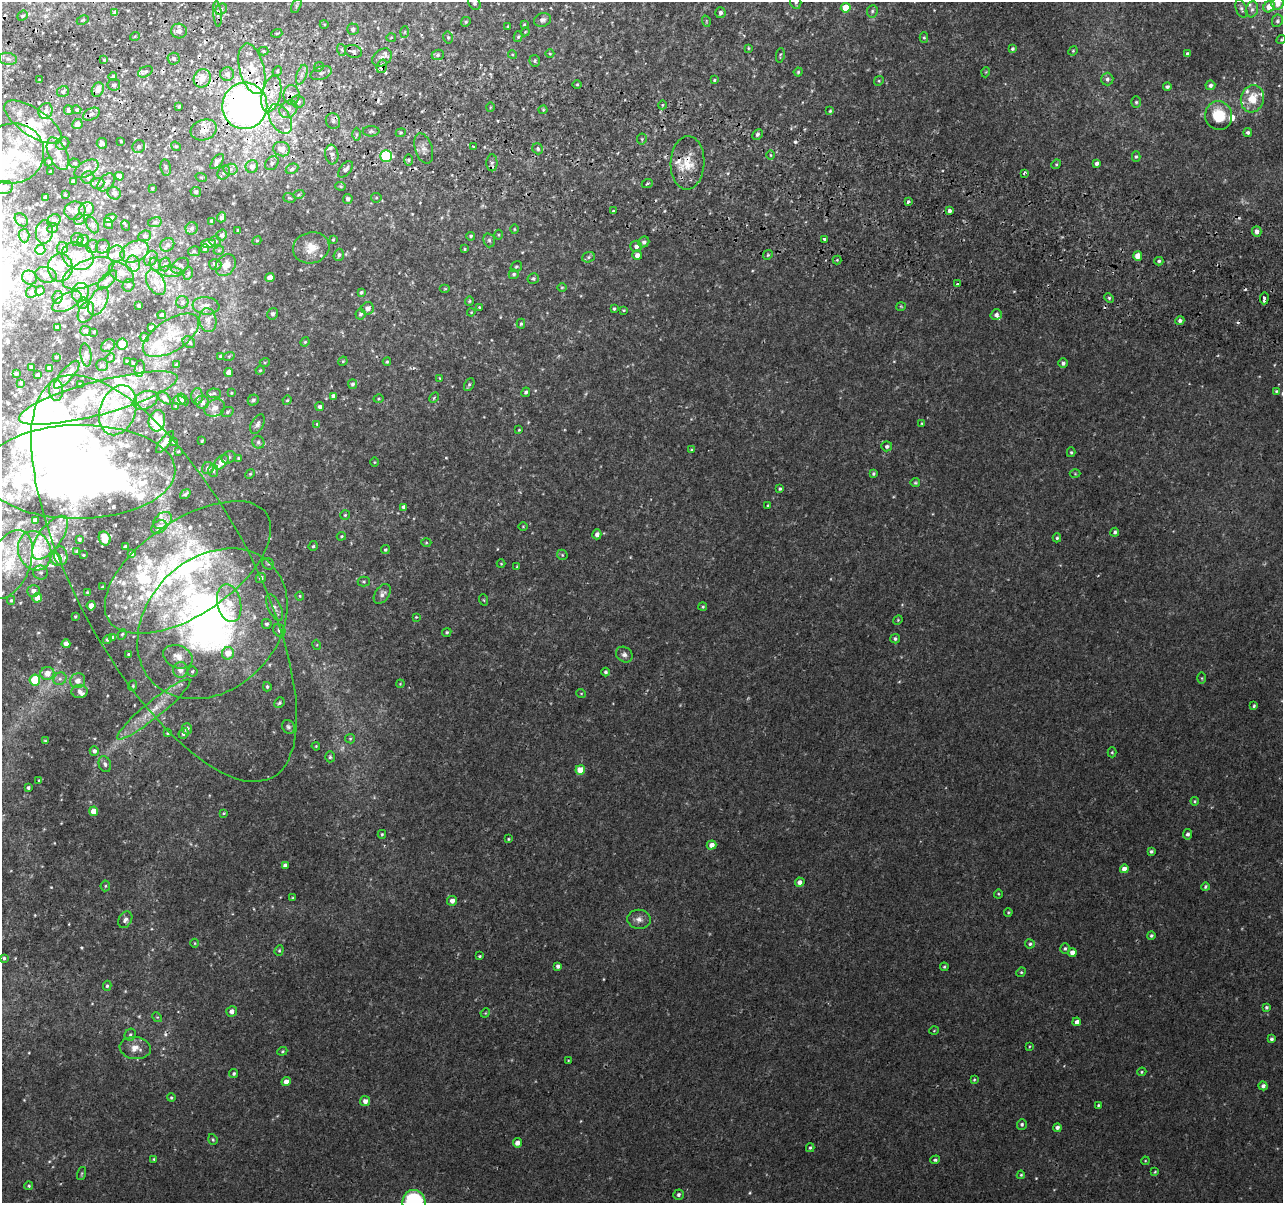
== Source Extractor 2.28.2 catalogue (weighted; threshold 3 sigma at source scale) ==
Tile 11 of 4 x 4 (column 3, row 3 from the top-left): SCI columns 2583-3863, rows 1533-2733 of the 5158 x 5405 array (HDU 1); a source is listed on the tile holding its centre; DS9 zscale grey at full resolution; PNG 1285 x 1205 px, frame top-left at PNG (2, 2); each listed source drawn as its Kron ellipse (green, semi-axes under 4 px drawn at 4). Shown black and unused: <1% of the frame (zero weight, under 2 of 3 exposures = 3% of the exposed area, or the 3 px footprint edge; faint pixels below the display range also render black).
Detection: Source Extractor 2.28.2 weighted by HDU 2 'WHT'; one run over the whole footprint, this tile lists its part. Background 0.00219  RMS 0.0029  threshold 0.013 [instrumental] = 3 sigma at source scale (4.5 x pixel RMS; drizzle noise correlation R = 1.50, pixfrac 1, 0.0396/0.0396 arcsec/px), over >= 5 px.
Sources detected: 635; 2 too faint to see at this stretch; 7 inside a brighter object's white glare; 10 cosmic-ray / hot-pixel residue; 1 long thin detection or spike segment (spike, bleed or trail) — neither listed nor drawn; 100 inside a brighter listed object's ellipse — not listed separately; of the other 515, all 500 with FLUX_AUTO >= 0.218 (the completeness limit of this list) listed and drawn (15 fainter detections not listed), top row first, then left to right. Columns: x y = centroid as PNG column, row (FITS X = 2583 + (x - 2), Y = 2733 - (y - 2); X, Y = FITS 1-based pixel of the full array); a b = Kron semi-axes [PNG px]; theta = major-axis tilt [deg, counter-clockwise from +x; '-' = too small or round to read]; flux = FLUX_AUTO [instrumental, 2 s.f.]
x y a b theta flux
796 2 7 5 -81 0.66
474 3 7 5 -49 0.73
1278 4 6 6 - 2.3
296 6 7 4 62 0.51
1269 7 6 5 - 3.4
846 8 5 5 - 6.7
221 9 6 5 - 0.68
1241 9 9 5 -71 0.73
1252 9 8 6 73 0.86
872 11 6 5 - 0.59
115 13 4 3 - 2.2
720 13 5 5 - 0.86
217 14 13 4 -84 1.1
23 16 6 4 40 0.54
83 20 6 4 26 0.39
542 20 9 7 16 1.1
706 21 6 3 -72 0.33
1277 21 6 5 - 0.57
466 22 5 4 - 0.4
324 24 4 3 - 0.26
524 25 4 3 - 0.29
508 26 4 3 - 0.28
353 29 6 5 - 0.98
179 31 8 7 - 1.6
405 32 5 3 - 0.29
525 32 4 3 - 0.27
277 33 5 3 - 0.32
135 36 5 3 - 0.27
391 37 5 3 - 0.28
448 37 6 4 -76 0.47
518 37 5 4 - 0.43
924 37 5 4 - 0.38
1281 39 5 4 - 0.33
748 48 4 3 - 0.28
1012 49 3 3 - 0.54
342 50 6 3 -72 0.44
263 51 5 4 - 0.4
353 51 8 6 -16 1
1073 51 5 4 - 0.32
512 54 4 3 - 0.29
550 54 4 3 - 0.22
1188 54 4 4 - 0.95
438 55 6 5 - 0.55
780 55 7 3 79 0.34
382 57 11 8 37 1.6
8 59 9 6 -10 1
174 59 6 6 - 0.96
104 60 4 3 - 0.25
535 61 6 5 - 0.51
382 66 7 5 72 2.2
319 67 5 4 - 0.37
252 69 26 12 -76 6.3
277 71 5 4 - 0.42
145 72 8 5 29 0.68
798 72 4 4 - 0.35
986 72 5 3 - 0.22
321 73 11 6 19 1.1
227 74 7 7 - 1.4
302 75 10 5 70 1.1
113 76 4 3 - 0.37
202 78 9 8 - 3.3
1107 79 6 6 - 0.86
40 80 3 2 - 0.31
714 80 4 3 - 0.34
879 81 5 4 - 0.35
577 84 5 3 - 0.3
114 85 6 6 - 0.84
1210 85 5 5 - 0.88
1167 86 4 3 - 0.61
98 90 7 6 - 2.6
63 91 6 5 - 0.94
271 94 19 9 76 4.7
292 95 10 8 -89 1.8
1252 99 14 11 74 5.5
298 102 6 6 - 1.2
1136 102 6 5 - 0.49
662 105 4 3 - 0.25
179 106 3 3 - 0.37
245 106 23 22 - 180
490 107 5 3 - 0.25
288 109 10 8 44 1.7
68 110 5 4 - 0.88
77 110 5 4 - 0.61
543 110 4 4 - 0.29
45 111 8 7 - 1.3
830 111 4 4 - 0.37
91 114 9 5 26 0.87
1219 116 14 13 - 8.9
280 119 16 10 -61 3.4
333 121 8 7 - 1
33 122 33 13 -34 6
77 124 5 5 - 1.7
204 130 13 10 19 2.8
371 131 8 5 1 0.7
1248 132 4 4 - 0.65
401 133 5 4 - 0.36
356 134 6 4 90 0.51
757 134 6 4 46 0.69
642 139 5 5 - 0.42
121 141 3 3 - 0.27
102 143 5 5 - 0.99
63 144 7 5 32 0.81
176 146 5 4 - 0.4
139 147 7 6 - 0.75
474 147 3 2 - 0.32
424 148 16 8 -73 1.9
282 149 8 7 - 2.9
538 149 6 5 - 0.62
12 154 32 30 21 15
58 154 17 9 -64 2.7
332 154 10 6 -82 1.2
770 155 5 3 - 0.29
386 156 6 5 - 23
1136 157 5 4 - 0.46
409 160 6 4 90 0.44
217 161 9 4 49 1.2
49 162 4 4 - 0.22
75 163 6 4 -18 0.38
272 163 8 6 48 0.93
492 163 8 5 -89 0.82
688 163 27 17 88 7.3
1097 163 4 3 - 0.94
1056 164 5 4 - 0.35
252 166 6 6 - 1.8
166 167 8 5 -81 0.62
87 169 13 7 30 1.4
231 169 7 5 3 0.88
292 169 6 4 28 0.64
345 169 9 5 50 1.1
51 171 3 3 - 0.38
224 172 7 6 - 0.74
1024 173 4 2 - 0.41
119 176 4 4 - 1.9
201 177 6 3 -18 0.3
88 178 6 6 - 0.89
73 182 3 3 - 0.62
106 182 10 7 48 1.1
97 183 7 5 2 0.8
647 184 6 3 24 0.31
341 186 5 4 - 0.4
4 188 9 6 13 1.4
152 188 3 2 - 0.31
196 192 5 5 - 0.49
114 193 7 6 - 1
299 194 5 3 - 0.35
65 195 3 2 - 0.22
46 198 4 4 - 1.8
289 198 6 4 -18 0.38
376 198 5 4 - 0.38
348 199 5 5 - 0.9
908 202 4 3 - 0.79
87 209 7 7 - 1
75 211 10 9 - 1.2
613 211 3 3 - 0.98
949 211 4 3 - 1.9
221 217 5 3 - 0.79
110 218 6 4 27 1.3
79 219 5 5 - 0.59
21 220 7 5 -44 0.56
54 220 7 5 28 0.8
212 221 4 4 - 0.67
155 222 7 5 11 0.67
108 224 5 4 - 0.62
92 225 9 5 -61 0.67
126 225 5 3 - 0.22
52 228 5 4 - 0.55
192 228 6 6 - 0.85
514 229 5 3 - 0.25
238 230 4 2 - 0.32
44 232 11 8 84 1.8
1257 232 5 4 - 1.5
24 235 7 5 -86 0.63
222 235 5 5 - 0.83
498 235 5 3 - 0.31
145 236 7 5 22 0.62
471 236 4 4 - 0.51
333 239 3 2 - 0.31
77 240 6 6 - 0.83
489 240 7 5 -74 0.59
825 240 4 3 - 1.9
83 241 6 5 - 1.2
215 241 6 5 - 0.46
257 241 4 4 - 0.33
644 242 6 5 - 0.86
209 244 7 4 4 3.2
167 245 7 6 - 0.84
92 246 6 5 - 0.6
103 246 7 6 - 0.71
636 246 6 5 - 1.2
62 248 6 5 - 0.67
311 248 18 15 15 4.2
205 249 4 3 - 0.79
465 249 3 3 - 0.29
40 250 5 4 - 6.2
219 250 5 3 - 0.26
194 251 6 5 - 0.58
135 252 15 10 25 4.5
116 254 8 8 - 1.9
339 255 6 5 - 0.73
637 255 5 4 - 1.6
768 255 5 4 - 0.43
78 256 16 13 -24 6.4
1138 256 5 4 - 3.2
588 257 6 5 - 0.55
151 258 8 6 58 0.87
837 260 4 4 - 0.32
1159 261 4 4 - 0.51
133 264 8 6 -86 1.4
155 264 7 5 -75 0.77
165 264 7 5 75 0.58
215 264 6 5 - 0.9
226 265 12 9 53 3.1
180 266 10 6 35 0.8
516 267 6 5 - 0.39
60 268 14 12 89 5.5
121 272 13 9 -30 2.2
170 272 12 5 -3 1.1
88 273 27 13 24 7.6
188 273 6 4 71 0.5
514 274 5 5 - 0.55
46 275 11 7 -14 1.5
29 278 8 6 -26 1.1
270 278 4 4 - 2.7
533 279 5 5 - 0.57
107 280 12 6 43 1.4
156 282 14 8 -61 2.5
958 284 3 2 - 0.38
128 285 6 5 - 0.77
562 287 5 3 - 0.27
445 289 5 3 - 0.26
40 291 5 4 - 2.1
31 292 6 5 - 0.71
80 292 10 8 67 1.6
361 292 4 3 - 0.44
58 297 6 5 - 0.47
1109 298 5 4 - 0.42
1264 298 6 3 85 3
98 301 15 8 63 2.3
469 301 4 4 - 0.32
67 302 16 8 27 2.3
182 302 6 6 - 0.61
83 303 6 5 - 0.54
139 306 3 3 - 0.42
206 306 13 8 -6 1.9
901 306 5 3 - 0.25
479 307 3 3 - 0.24
368 308 6 6 - 1.5
614 309 3 3 - 0.38
624 310 3 3 - 0.27
86 312 11 7 62 1.3
471 312 4 3 - 0.25
273 314 6 5 - 0.64
360 314 5 5 - 0.54
161 315 4 3 - 0.64
996 315 6 5 - 0.91
208 320 12 8 -80 1.8
1180 321 4 4 - 0.75
521 324 5 4 - 0.43
57 327 3 3 - 0.65
151 328 4 4 - 0.77
86 331 5 5 - 0.55
94 332 3 2 - 0.26
171 335 32 15 33 6.6
144 337 5 4 - 0.5
189 342 7 5 -34 0.66
305 342 5 4 - 0.33
122 344 5 5 - 3.7
108 346 7 5 38 0.75
86 355 12 5 -82 0.88
220 356 3 2 - 0.29
229 356 6 4 19 0.31
56 357 3 2 - 0.25
110 358 5 4 - 0.3
343 361 4 4 - 0.35
127 362 3 3 - 0.49
265 362 5 3 - 0.25
387 362 4 3 - 0.35
133 363 3 3 - 0.25
1063 363 5 5 - 0.73
102 365 6 6 - 0.52
177 365 4 3 - 0.79
31 367 3 3 - 0.52
50 368 4 4 - 1.2
140 369 8 5 81 0.55
260 370 4 4 - 0.3
229 372 4 4 - 2.2
16 373 3 2 - 0.23
37 375 3 3 - 0.39
67 375 18 6 48 1.9
440 378 3 3 - 0.23
21 383 3 2 - 0.27
80 384 3 3 - 0.33
353 384 5 4 - 0.62
469 384 7 4 63 0.52
56 390 11 7 -88 1.3
1276 391 4 4 - 0.36
526 392 5 4 - 0.62
214 393 7 5 -2 0.48
231 393 4 3 - 0.27
197 396 8 5 88 0.9
334 396 4 4 - 1.3
98 398 82 17 15 20
164 398 8 4 -42 1
434 398 5 3 - 0.38
183 399 7 4 -53 1.1
378 399 5 4 - 0.3
145 400 13 8 24 2.5
253 400 6 5 - 0.79
287 400 5 4 - 0.3
179 401 6 5 - 0.86
202 402 7 6 - 1.3
176 407 3 3 - 0.33
320 407 4 4 - 0.71
215 408 10 8 25 1.9
118 410 26 17 71 11
227 412 6 5 - 0.52
157 421 11 8 76 9.1
922 423 3 3 - 0.25
257 424 10 6 61 0.97
317 424 4 4 - 0.31
519 430 3 2 - 0.25
202 441 3 2 - 0.26
165 442 13 5 52 2.3
173 442 3 2 - 0.25
258 442 6 6 - 0.74
887 446 5 5 - 0.72
691 450 4 3 - 0.28
178 451 4 3 - 0.31
1071 452 5 4 - 0.37
229 457 7 6 - 0.63
239 458 4 4 - 0.45
221 462 9 5 45 3.7
374 462 4 3 - 0.24
208 468 6 5 - 0.93
213 471 6 5 - 0.53
79 472 96 47 1 240
250 474 5 4 - 0.3
873 474 4 3 - 0.45
1075 474 5 3 - 0.24
915 483 5 4 - 0.37
780 489 4 3 - 0.45
185 494 6 3 36 0.53
768 505 3 3 - 0.35
404 507 4 4 - 1.1
345 515 5 5 - 0.37
35 520 4 3 - 0.45
163 521 10 7 37 1.5
523 526 5 3 - 0.23
159 527 8 6 34 1.6
1115 532 4 4 - 0.63
597 534 5 4 - 1.1
341 536 5 4 - 0.31
50 538 26 11 53 4.9
105 538 7 6 - 6.2
1057 538 4 4 - 0.45
79 539 3 3 - 0.5
426 543 5 3 - 0.29
313 546 5 4 - 0.46
125 547 4 3 - 0.67
385 550 4 4 - 0.43
35 551 20 16 -70 12
77 552 4 3 - 0.61
131 554 4 4 - 0.81
83 555 3 2 - 0.32
562 555 6 5 - 0.38
61 556 9 6 -82 0.89
56 559 6 5 - 2.7
9 564 36 21 67 12
268 564 6 5 - 0.47
501 564 4 4 - 0.26
188 567 95 47 34 66
517 567 4 3 - 0.3
41 573 7 7 - 0.89
164 578 227 87 -61 130
261 578 5 5 - 0.82
364 582 6 5 - 0.41
102 587 3 3 - 0.4
33 591 6 5 - 1.4
87 592 4 3 - 0.26
382 594 11 7 55 1.3
300 596 4 4 - 0.28
37 598 5 4 - 2.6
11 600 4 4 - 0.43
484 600 6 3 -70 0.29
229 603 19 11 -77 6.2
91 606 5 4 - 2.6
274 607 14 6 -65 1.4
703 607 4 4 - 0.43
75 616 3 2 - 0.29
416 617 3 2 - 0.23
898 620 5 4 - 0.3
212 624 84 65 45 120
267 624 5 5 - 0.65
279 630 7 5 -56 0.9
447 632 5 4 - 0.41
122 634 5 4 - 0.36
112 637 4 3 - 0.36
107 639 4 4 - 0.59
895 639 5 4 - 0.57
66 644 4 4 - 1.7
317 645 5 3 - 0.26
228 653 6 6 - 3.9
129 654 3 3 - 0.48
624 655 9 7 -36 1.1
178 657 15 11 -23 3.2
180 670 8 7 - 2
192 671 5 5 - 0.55
605 672 4 4 - 0.6
47 673 7 6 - 2.9
1202 678 5 4 - 0.31
60 679 7 6 - 0.87
35 680 5 5 - 11
78 681 8 7 - 1.9
400 684 4 3 - 0.23
133 686 5 4 - 0.4
267 687 4 4 - 0.47
80 692 8 6 -3 1.3
581 693 5 3 - 0.23
279 703 5 4 - 0.49
1254 706 4 3 - 0.47
154 709 47 8 39 7.4
288 727 7 6 - 0.67
187 729 5 5 - 1.1
168 733 4 3 - 0.41
184 733 5 4 - 0.96
350 739 5 4 - 0.37
45 741 4 3 - 0.33
316 746 4 4 - 0.26
94 751 5 4 - 0.86
1112 752 5 4 - 0.36
330 757 5 4 - 0.47
105 764 8 6 -70 0.78
580 770 5 4 - 5.9
39 780 3 2 - 0.24
28 788 3 3 - 0.55
1195 801 4 4 - 0.29
94 811 4 4 - 3.4
224 813 3 3 - 0.27
382 834 4 3 - 0.34
1187 834 5 4 - 0.76
508 839 3 2 - 0.29
712 845 5 4 - 2
1151 851 4 3 - 0.57
285 865 4 4 - 1.2
1124 869 4 4 - 1.8
800 882 5 4 - 1.4
105 886 5 5 - 0.41
1205 887 4 3 - 0.46
998 894 4 4 - 0.27
293 898 4 3 - 0.3
452 901 5 5 - 1.3
1008 912 4 3 - 0.29
639 919 11 9 -6 1.8
125 920 9 6 60 1
1151 936 4 4 - 0.55
195 943 4 3 - 0.24
1030 944 5 4 - 0.55
1065 948 5 5 - 0.54
279 950 5 4 - 0.37
1072 952 4 4 - 1.6
479 956 3 3 - 0.35
4 958 4 3 - 0.46
558 966 4 4 - 0.81
944 967 4 4 - 0.33
1021 972 5 4 - 0.37
107 986 5 4 - 0.44
1266 1007 3 3 - 0.46
232 1011 5 5 - 1.3
485 1013 5 3 - 0.27
157 1017 5 4 - 0.34
1077 1022 4 4 - 1.2
934 1031 5 3 - 0.24
130 1035 6 5 - 0.58
1271 1039 4 4 - 0.52
1030 1046 3 2 - 0.23
135 1048 16 11 -8 2.8
282 1051 5 4 - 0.35
568 1060 4 3 - 0.24
1142 1072 5 4 - 0.35
234 1073 4 4 - 0.58
974 1080 4 3 - 0.3
286 1082 5 4 - 1.7
1263 1086 4 4 - 0.77
171 1098 4 4 - 0.37
365 1101 5 5 - 1.3
1098 1105 3 3 - 0.34
1022 1124 5 5 - 0.61
1057 1128 4 4 - 0.9
213 1139 5 4 - 0.4
517 1143 4 4 - 1.6
810 1148 4 3 - 0.43
154 1159 3 3 - 0.36
935 1160 5 4 - 0.53
1145 1161 4 3 - 0.23
1155 1172 4 3 - 0.29
82 1173 7 3 71 0.32
1021 1175 4 4 - 0.36
29 1186 4 4 - 0.35
678 1195 5 5 - 0.76
414 1202 12 11 - 38
Overlapping masked pixels (flux is a lower limit): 15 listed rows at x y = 217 14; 353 51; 382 66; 252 69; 271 94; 292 95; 245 106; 333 121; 204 130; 282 149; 492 163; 688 163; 79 472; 188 567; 212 624
Isophote crosses this tile's border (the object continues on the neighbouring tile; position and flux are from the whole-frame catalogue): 5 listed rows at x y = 796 2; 474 3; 1278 4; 79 472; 414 1202
Unlisted compact peaks at least as high as the median listed source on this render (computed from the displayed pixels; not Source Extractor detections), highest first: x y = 51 887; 81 948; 750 1193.